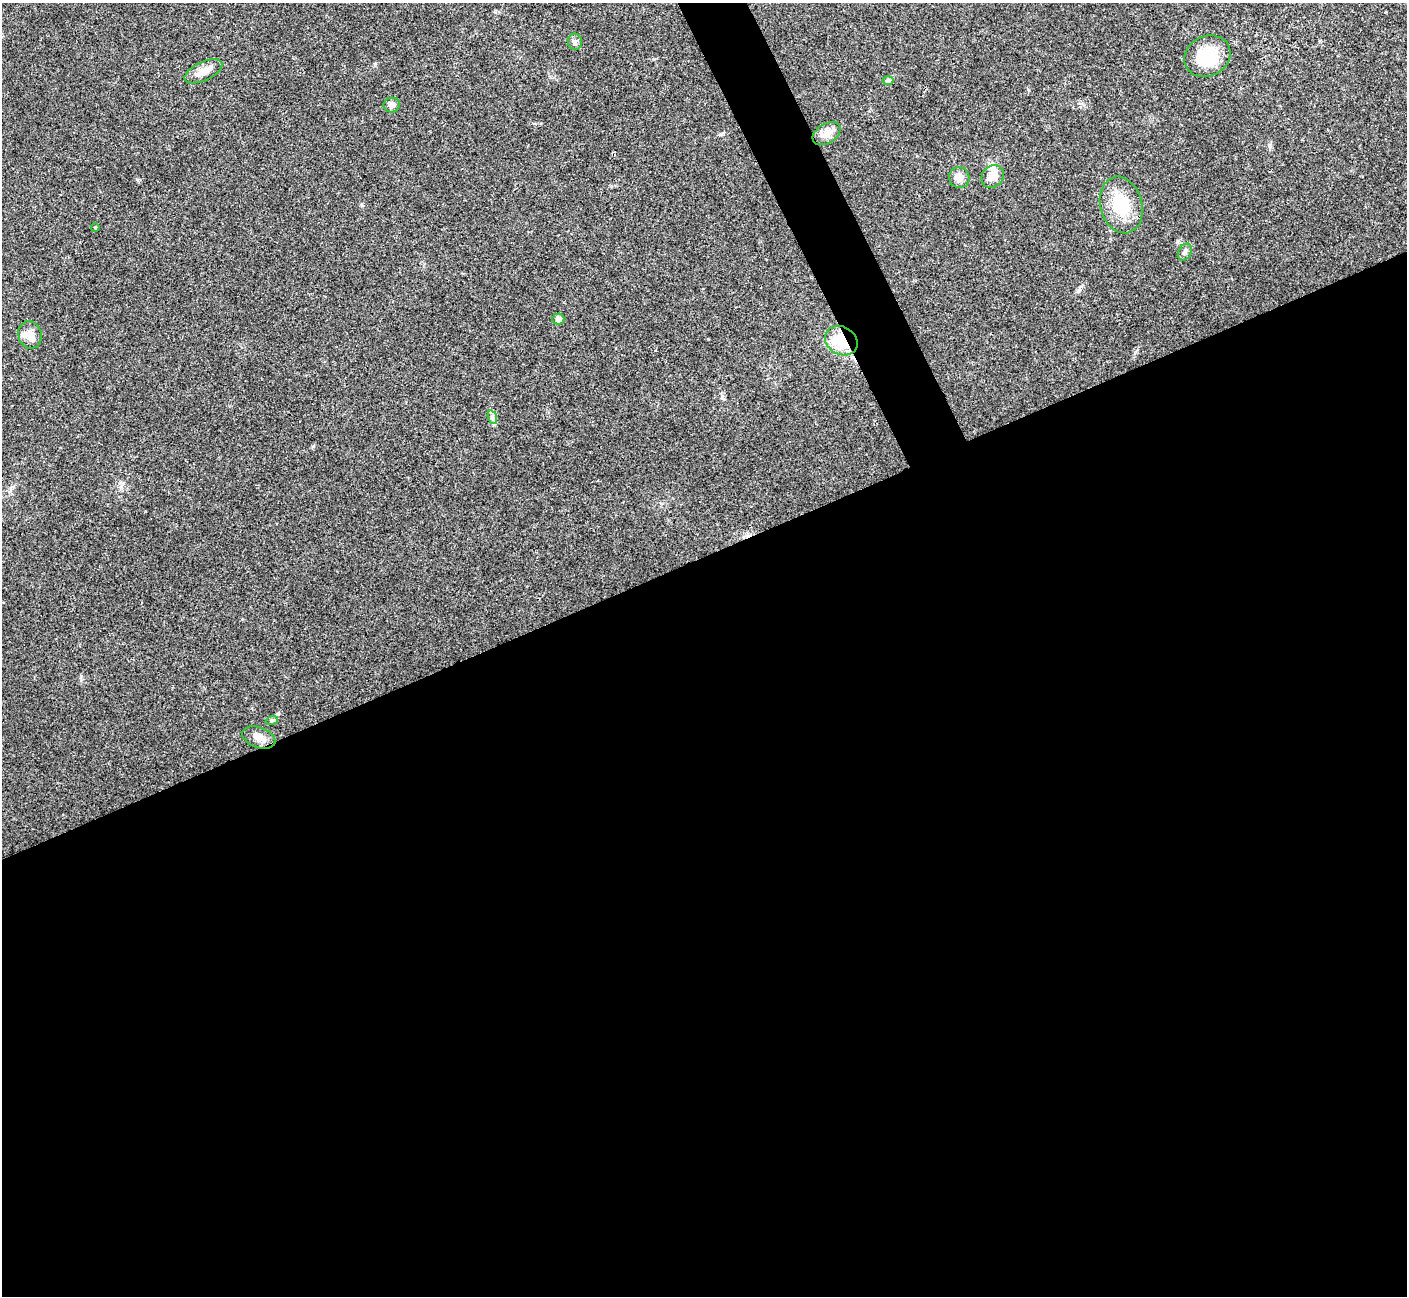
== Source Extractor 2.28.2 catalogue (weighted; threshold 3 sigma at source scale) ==
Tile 15 of 4 x 4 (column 3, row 4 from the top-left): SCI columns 2814-4218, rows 156-1449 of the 5630 x 5618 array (HDU 1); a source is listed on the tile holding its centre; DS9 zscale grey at full resolution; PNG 1409 x 1298 px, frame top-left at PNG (2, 3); each listed source drawn as its Kron ellipse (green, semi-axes under 4 px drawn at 4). Shown black and unused: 59% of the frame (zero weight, under 3 of 4 exposures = <1% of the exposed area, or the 3 px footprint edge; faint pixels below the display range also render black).
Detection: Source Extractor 2.28.2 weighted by HDU 2 'WHT'; one run over the whole footprint, this tile lists its part. Background 0.0222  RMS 0.004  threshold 0.018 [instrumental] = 3 sigma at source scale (4.5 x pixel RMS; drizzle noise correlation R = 1.50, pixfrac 1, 0.05/0.05 arcsec/px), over >= 5 px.
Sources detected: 18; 1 inside a brighter object's white glare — neither listed nor drawn; the other 17 listed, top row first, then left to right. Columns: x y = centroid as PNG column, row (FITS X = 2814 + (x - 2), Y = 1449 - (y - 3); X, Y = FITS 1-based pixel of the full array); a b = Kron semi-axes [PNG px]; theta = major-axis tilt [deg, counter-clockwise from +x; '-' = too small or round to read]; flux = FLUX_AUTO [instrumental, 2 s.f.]
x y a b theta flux
575 42 8 7 - 1.2
1207 56 24 20 27 18
203 71 20 9 25 4
888 81 6 4 0 0.59
392 105 8 7 - 1.6
827 134 15 9 31 3.4
993 176 12 10 48 4.8
959 177 10 10 - 3.4
1121 205 29 21 -75 15
95 227 4 3 - 0.38
1185 252 9 6 62 1.2
558 319 6 5 - 2
30 335 14 11 -73 3.5
841 341 17 14 -30 14
492 417 7 4 -71 0.97
272 720 6 4 18 0.54
259 737 17 10 -20 3.5
Overlapping masked pixels (flux is a lower limit): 1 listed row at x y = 841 341
Unlisted compact peaks at least as high as the median listed source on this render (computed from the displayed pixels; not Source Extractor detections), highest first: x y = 1269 145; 721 134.